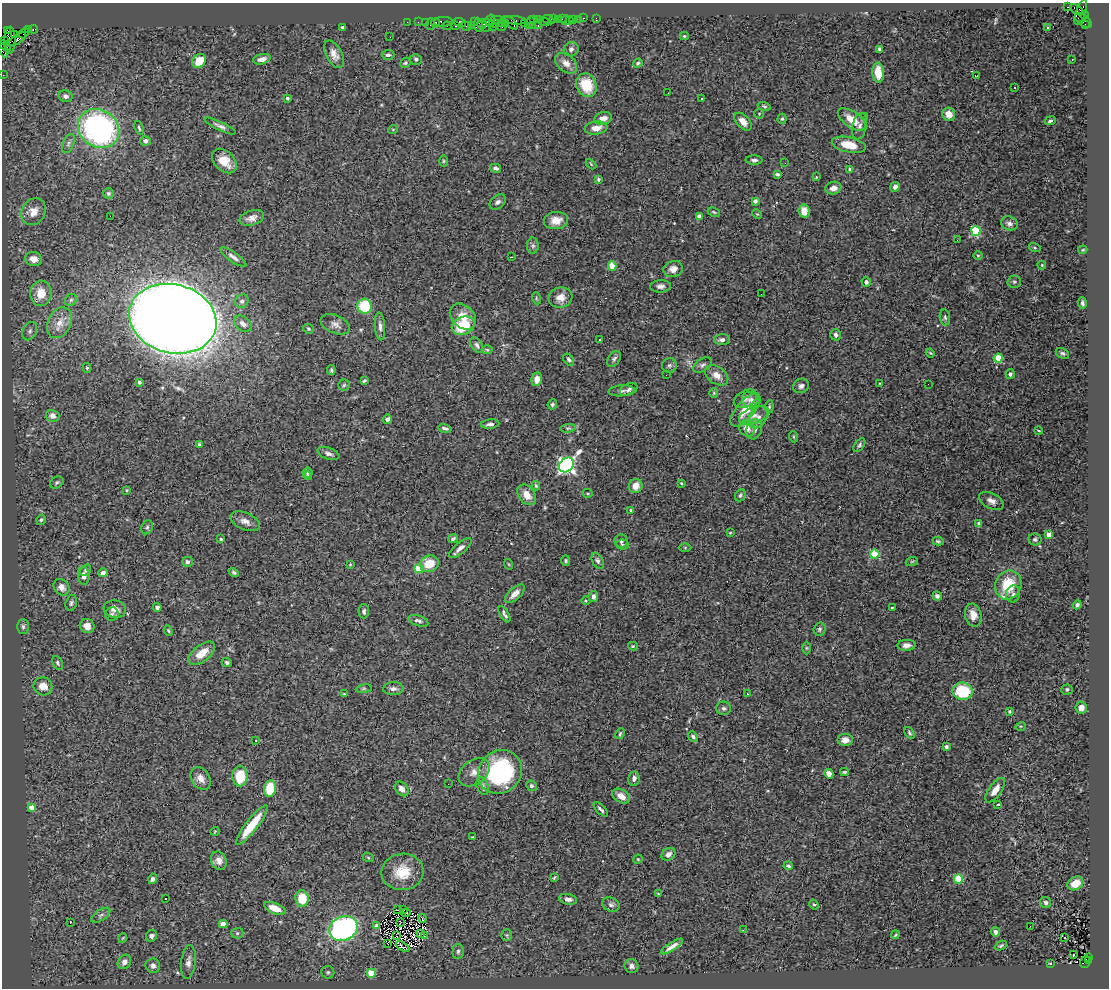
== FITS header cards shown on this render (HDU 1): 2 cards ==
NAXIS1  =                 1107
NAXIS2  =                  986

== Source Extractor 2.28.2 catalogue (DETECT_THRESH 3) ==
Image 1107 x 986 px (HDU 1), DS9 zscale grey, 1 PNG px = 1 image px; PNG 1111 x 990 px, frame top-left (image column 1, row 986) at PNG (2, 3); each listed source drawn as its Kron ellipse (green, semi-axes under 4 px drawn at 4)
Background 2.52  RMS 0.081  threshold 0.243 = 3 sigma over >= 5 px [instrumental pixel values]
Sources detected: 363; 1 with non-positive FLUX_AUTO (blend fragments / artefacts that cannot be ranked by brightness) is neither listed nor drawn; the other 362 listed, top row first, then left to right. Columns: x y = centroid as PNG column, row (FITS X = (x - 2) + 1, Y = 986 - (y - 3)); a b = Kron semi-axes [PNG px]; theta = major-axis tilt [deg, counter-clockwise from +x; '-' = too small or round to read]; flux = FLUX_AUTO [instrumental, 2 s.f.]
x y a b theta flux
1067 7 3 2 - 780
1077 10 8 3 -33 1500
1081 12 13 5 70 1500
1084 15 4 3 - 420
584 18 3 2 - 100
596 18 3 2 - 33
538 19 3 2 - 170
554 19 2 2 - 150
562 19 4 3 - 62
574 19 4 3 - 270
579 19 2 2 - 31
497 20 6 2 3 720
514 20 13 2 -5 630
533 20 4 3 - 150
548 20 6 4 -23 440
558 20 4 3 - 240
566 20 5 2 - 74
1083 20 9 5 -37 590
490 21 6 4 73 670
569 21 2 2 - 40
407 22 2 2 - 62
418 22 2 2 - 110
425 22 2 2 - 69
443 22 9 5 3 630
460 22 6 4 -15 250
474 22 4 2 - 170
530 22 6 3 65 260
544 22 5 3 - 470
435 23 4 3 - 330
501 23 4 3 - 550
511 23 8 4 -43 550
524 23 2 2 - 180
430 24 6 2 72 420
482 24 5 4 - 560
495 24 4 2 - 180
505 24 4 3 - 280
471 25 4 3 - 110
478 25 7 3 -85 690
486 25 6 3 87 400
1085 25 3 2 - 110
447 26 5 3 - 170
455 26 3 3 - 370
466 26 5 3 - 590
501 26 5 3 - 820
532 26 3 2 - 300
538 26 3 2 - 390
342 27 3 3 - 9.2
493 27 2 2 - 120
1047 27 3 3 - 20
28 29 3 2 - 150
33 29 4 3 - 200
7 30 4 2 - 72
24 33 5 2 - 180
15 35 4 3 - 270
684 36 4 3 - 6.2
390 37 3 2 - 5.6
17 39 10 4 35 1300
10 40 13 5 88 1600
5 41 3 2 - 110
5 46 7 3 -42 380
571 49 7 7 - 18
879 49 4 3 - 8.5
3 50 7 3 -65 460
334 54 15 8 -62 43
388 55 6 5 - 14
262 59 9 5 12 26
416 59 6 5 - 12
1072 60 3 2 - 5.9
199 61 7 6 - 99
405 63 5 4 - 8
566 63 12 8 -40 43
638 63 5 4 - 8.4
878 73 10 5 -85 110
3 75 2 2 - 53
977 76 3 2 - 5.7
586 85 12 10 -67 150
1015 87 3 2 - 6
668 93 2 2 - 7.2
66 96 7 6 - 22
287 98 3 3 - 12
701 99 3 2 - 11
764 106 6 4 -15 8.4
759 114 5 4 - 6
949 114 6 6 - 54
865 116 3 2 - 7.1
603 118 9 6 13 37
782 119 5 4 - 7.8
852 119 16 8 -35 96
1050 121 5 4 - 12
743 122 10 6 -47 43
220 126 17 4 -25 22
860 126 13 7 77 24
99 128 21 18 -33 1400
139 128 7 3 -69 7.7
596 128 11 6 8 43
393 129 5 3 - 4.1
145 141 5 4 - 19
68 143 10 5 68 15
849 145 17 7 -13 110
754 160 8 4 -1 16
224 161 14 9 -44 82
443 161 6 3 89 6.6
785 163 2 2 - 8.4
591 164 6 3 -46 5.8
496 168 5 4 - 15
850 169 4 3 - 25
777 174 4 3 - 9.2
816 177 3 3 - 4.5
598 179 4 4 - 10
895 187 5 4 - 22
833 188 8 6 15 32
108 193 5 5 - 9.1
755 201 4 4 - 20
498 202 9 6 39 19
804 211 6 5 - 68
33 212 14 11 61 58
714 212 6 3 -27 6.7
757 214 5 3 - 5.7
110 216 2 2 - 96
699 216 4 4 - 37
252 218 12 7 17 33
556 220 12 8 5 56
1009 223 8 7 - 23
976 231 5 4 - 280
957 240 3 2 - 6.1
533 246 8 6 90 14
1035 248 6 3 -19 6.3
1083 250 5 3 - 5.6
978 255 5 3 - 5.3
233 257 15 5 -35 23
511 257 3 2 - 10
34 259 8 7 - 46
1042 265 4 4 - 4.4
612 266 4 4 - 140
673 269 10 8 15 33
866 282 5 4 - 13
1014 282 7 6 - 12
660 286 10 6 3 21
41 293 12 10 88 100
761 294 2 2 - 6
560 297 12 10 16 49
536 298 6 3 -73 6.6
71 300 6 5 - 9.8
242 301 7 6 - 16
1082 303 6 4 -79 11
365 306 7 7 - 230
463 317 15 11 -44 73
945 317 8 5 -81 12
173 319 44 34 -15 13000
59 323 16 11 64 68
243 324 10 7 -37 31
335 324 15 8 -23 32
380 326 14 5 -85 20
463 326 12 9 22 190
308 329 5 4 - 7.9
30 331 9 7 63 18
836 335 6 5 - 17
600 339 3 2 - 6.6
722 340 8 5 2 21
477 345 9 5 -56 16
487 350 5 3 - 5.9
930 353 4 3 - 5.5
1062 353 7 5 -27 11
998 358 4 4 - 210
569 359 6 4 -56 11
614 359 9 5 54 14
669 365 7 7 - 14
702 365 10 6 33 18
87 368 5 4 - 8.2
331 370 5 3 - 9.3
1010 374 5 4 - 13
666 375 2 2 - 10
717 375 13 8 -35 51
537 379 7 5 79 40
364 381 3 3 - 8.2
139 382 3 3 - 13
880 384 4 3 - 4.8
928 384 2 2 - 9.1
344 385 6 5 - 8.3
801 386 8 7 - 19
629 389 9 5 24 18
622 391 13 5 5 17
714 393 5 4 - 6.3
745 399 12 8 30 25
751 400 9 8 - 26
552 404 5 4 - 11
769 407 6 4 83 7.6
745 410 20 9 49 110
754 415 15 8 17 42
53 416 7 6 - 39
758 417 12 8 56 33
387 419 4 4 - 17
490 424 9 4 6 19
445 428 6 3 -12 15
568 428 8 4 7 8.2
747 428 8 7 - 48
754 429 10 7 71 34
1038 431 4 2 - 4.9
794 437 6 3 -71 5.9
199 444 4 3 - 8.6
859 445 8 4 54 10
328 453 11 5 -19 21
566 465 8 6 44 2000
308 472 5 4 - 11
308 475 4 4 - 9.9
57 482 7 5 32 11
681 483 3 3 - 5.3
536 486 4 3 - 7.7
636 486 7 6 - 52
127 490 3 3 - 5.3
588 493 5 4 - 6.6
527 495 11 8 -54 57
740 495 6 5 - 11
991 501 13 7 -27 31
631 510 3 3 - 9.8
41 520 5 4 - 9.9
245 521 15 8 -23 35
979 524 4 4 - 16
147 527 7 5 67 10
730 533 4 3 - 5.2
1049 535 4 4 - 53
221 539 3 3 - 9.3
453 539 5 4 - 13
1035 539 6 6 - 11
621 541 6 6 - 14
938 541 5 3 - 7.8
622 545 6 5 - 10
460 548 14 5 39 32
685 548 6 4 -1 6.6
875 554 4 4 - 260
566 561 5 4 - 7.1
598 561 8 5 -62 13
912 561 6 4 19 6.1
187 562 5 5 - 15
350 564 4 4 - 4.7
429 564 9 8 - 100
508 564 5 3 - 4.7
419 569 5 4 - 200
86 570 6 4 52 9.6
234 572 5 4 - 11
103 573 5 4 - 27
84 576 9 5 -86 28
1008 585 15 13 69 180
61 587 9 7 -50 35
515 594 12 5 42 38
1013 594 8 7 - 17
937 596 5 4 - 14
593 597 5 5 - 23
586 601 4 3 - 5.3
71 603 8 5 74 12
1077 605 4 4 - 14
157 607 4 4 - 16
892 607 3 2 - 4.7
115 609 11 8 -9 35
364 611 7 5 -88 16
112 614 7 6 - 13
504 614 9 3 -59 14
973 615 12 8 -80 46
418 621 10 5 -20 17
87 626 7 7 - 37
23 627 7 5 90 14
820 629 6 6 - 12
168 631 5 4 - 7.3
906 645 9 5 3 26
633 646 5 4 - 6.8
806 648 6 4 -90 7.5
202 653 16 8 38 80
227 662 5 4 - 12
58 663 7 4 -63 10
43 686 9 9 - 62
364 689 8 4 8 8.3
393 689 10 6 3 22
1067 689 5 5 - 16
963 691 10 8 -6 240
344 694 3 3 - 6.1
747 694 3 2 - 7.2
723 708 7 7 - 14
1081 708 6 6 - 34
1009 711 4 3 - 7.1
1021 726 5 3 - 4.8
909 733 6 4 -54 8.7
620 734 6 3 63 7.6
693 737 6 4 -51 12
256 740 3 3 - 3.7
845 740 8 6 0 39
946 747 4 3 - 11
474 772 17 12 38 51
500 772 23 21 42 600
844 772 4 3 - 7.7
829 774 5 4 - 34
240 776 10 7 -89 160
201 778 12 9 -57 40
634 778 7 5 80 24
448 784 2 2 - 14
483 786 9 6 -70 16
531 786 5 5 - 12
270 788 8 6 81 150
402 789 8 6 -52 32
995 790 14 6 55 46
621 796 9 6 -32 46
998 804 3 2 - 6
32 807 4 4 - 78
601 809 9 3 -45 13
252 825 25 6 52 160
215 831 4 3 - 3.9
473 837 4 2 - 4.1
668 854 7 5 31 27
368 857 6 4 -20 6.8
638 859 5 4 - 4.5
219 861 9 7 -65 31
788 866 5 3 - 10
402 872 21 18 7 140
554 877 4 3 - 6.5
153 879 5 4 - 13
958 879 4 4 - 240
1075 883 8 6 30 52
658 894 3 3 - 4.5
166 898 3 2 - 6.9
302 899 8 6 -84 130
568 899 9 5 -11 23
1046 902 6 5 - 13
814 904 5 4 - 7.1
611 905 9 7 -23 18
275 908 11 5 -22 76
397 909 3 2 - 3.1
404 910 2 2 - 4.5
406 913 5 2 - 0.51
101 915 11 5 34 17
422 918 5 2 - 4.1
70 923 3 2 - 34
400 923 2 2 - 4.2
223 924 4 4 - 75
376 925 4 3 - 11
1030 926 2 2 - 8.4
343 928 15 12 25 1200
743 930 3 2 - 7.2
996 932 4 4 - 15
237 933 6 5 - 9.7
420 933 3 2 - 4.9
507 935 5 5 - 8.8
895 935 4 3 - 4.6
151 936 6 5 - 20
397 936 2 2 - 3.1
425 936 3 2 - 4.3
1065 937 3 2 - 44
123 938 5 3 - 4.3
387 943 3 2 - 4.3
1001 945 6 3 27 7.3
403 946 7 3 -31 2.4
672 946 13 4 32 29
458 951 7 5 86 13
1074 955 3 2 - 11
1089 957 3 2 - 420
1088 961 3 2 - 240
124 962 7 6 - 29
188 962 17 7 84 34
1085 962 6 5 - 750
1050 963 3 2 - 3
153 966 7 7 - 24
632 966 7 7 - 19
328 972 6 6 - 11
371 973 4 4 - 150
At the frame edge (FLAGS 8, measured only in part): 2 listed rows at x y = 3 50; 3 75
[1 non-positive-flux detection neither listed nor drawn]